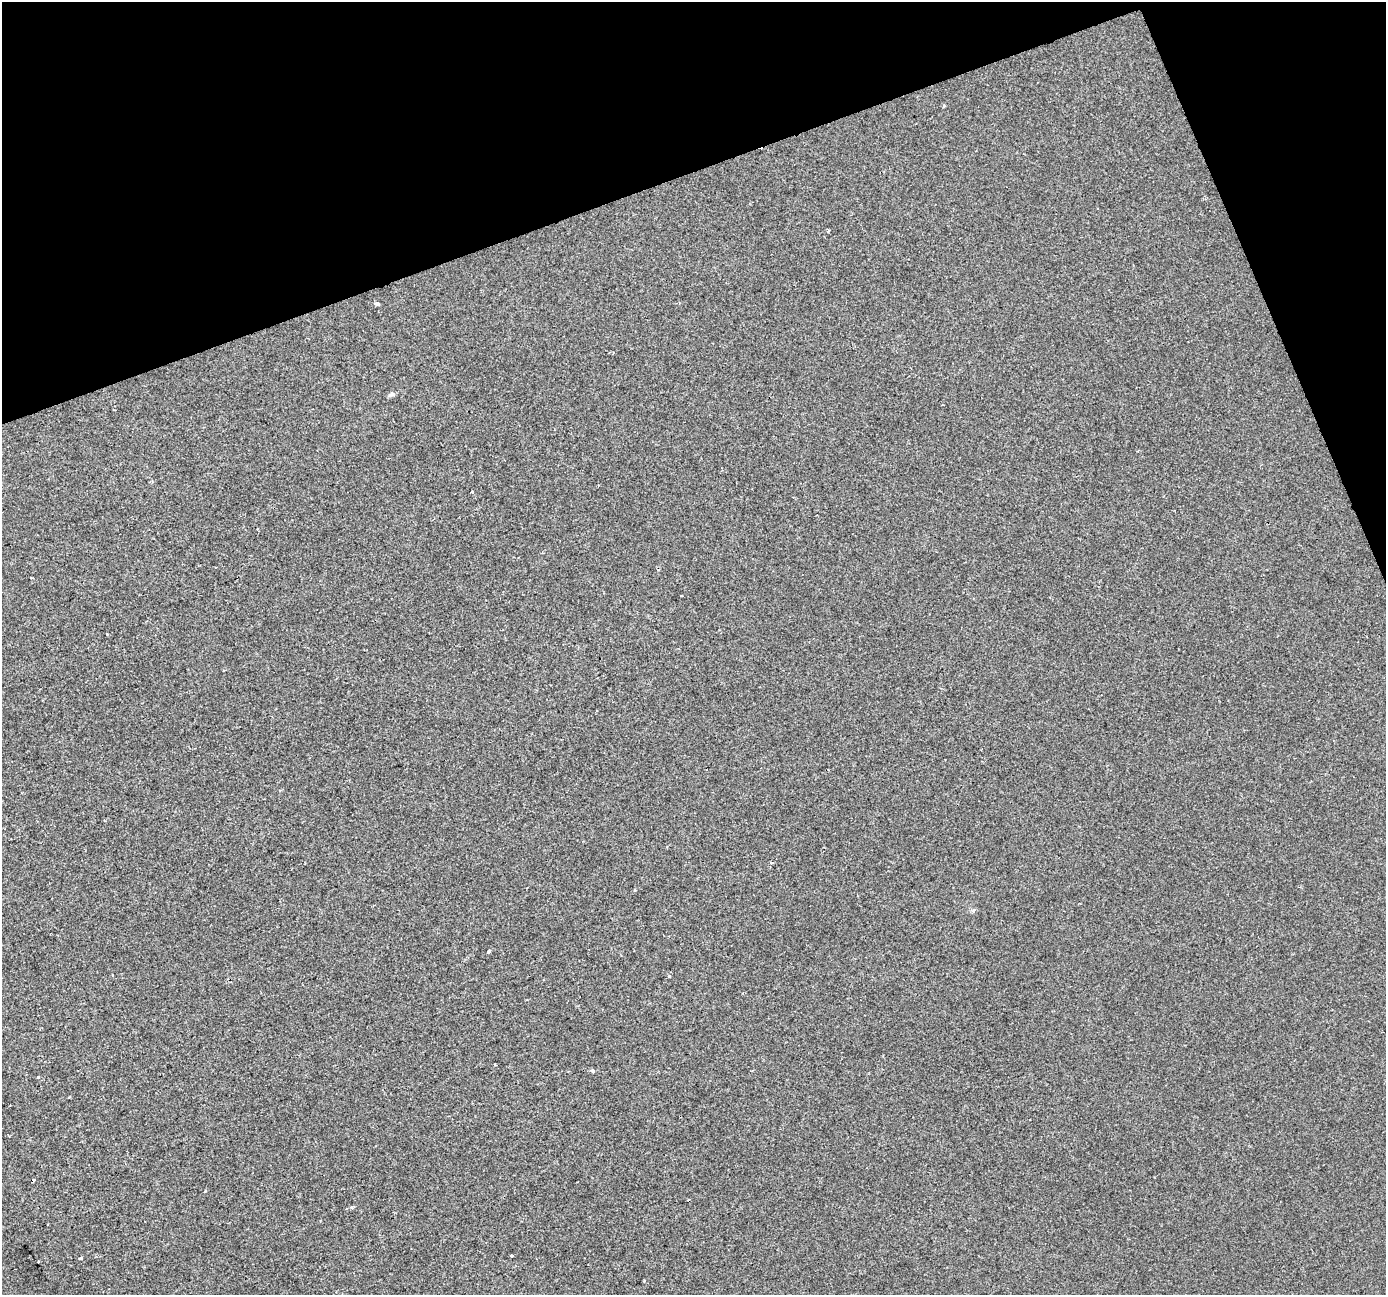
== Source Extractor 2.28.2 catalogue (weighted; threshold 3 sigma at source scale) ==
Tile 3 of 4 x 4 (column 3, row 1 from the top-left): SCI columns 2770-4153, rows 4012-5304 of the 5537 x 5381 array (HDU 1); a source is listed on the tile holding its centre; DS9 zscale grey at full resolution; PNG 1388 x 1297 px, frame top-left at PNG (2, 2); no overlay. Shown black and unused: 18% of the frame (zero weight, under 2 of 3 exposures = <1% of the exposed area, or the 3 px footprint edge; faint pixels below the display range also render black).
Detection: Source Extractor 2.28.2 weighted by HDU 2 'WHT'; one run over the whole footprint, this tile lists its part. Background -4.76e-04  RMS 0.0042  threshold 0.019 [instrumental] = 3 sigma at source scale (4.5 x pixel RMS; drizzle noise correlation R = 1.50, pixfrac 1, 0.0396/0.0396 arcsec/px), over >= 5 px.
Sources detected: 17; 2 cosmic-ray / hot-pixel residue — not listed; the other 15 listed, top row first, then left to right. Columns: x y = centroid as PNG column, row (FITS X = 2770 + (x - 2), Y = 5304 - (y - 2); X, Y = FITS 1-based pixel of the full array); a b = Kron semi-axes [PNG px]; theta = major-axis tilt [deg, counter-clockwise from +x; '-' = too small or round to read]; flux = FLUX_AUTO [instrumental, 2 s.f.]
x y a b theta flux
944 106 3 3 - 0.5
828 231 4 3 - 0.52
377 304 4 4 - 4.5
392 394 7 5 -1 0.85
471 491 3 2 - 0.5
107 634 3 3 - 0.5
771 863 3 3 - 2.7
974 910 6 3 69 0.53
489 952 3 3 - 2.4
669 976 3 3 - 0.47
593 1070 4 3 - 1.5
38 1077 3 3 - 0.53
512 1256 3 3 - 0.99
81 1258 3 3 - 2.8
38 1261 3 3 - 1.3
Unlisted compact peaks at least as high as the median listed source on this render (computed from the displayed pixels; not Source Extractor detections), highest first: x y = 352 1207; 205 1191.